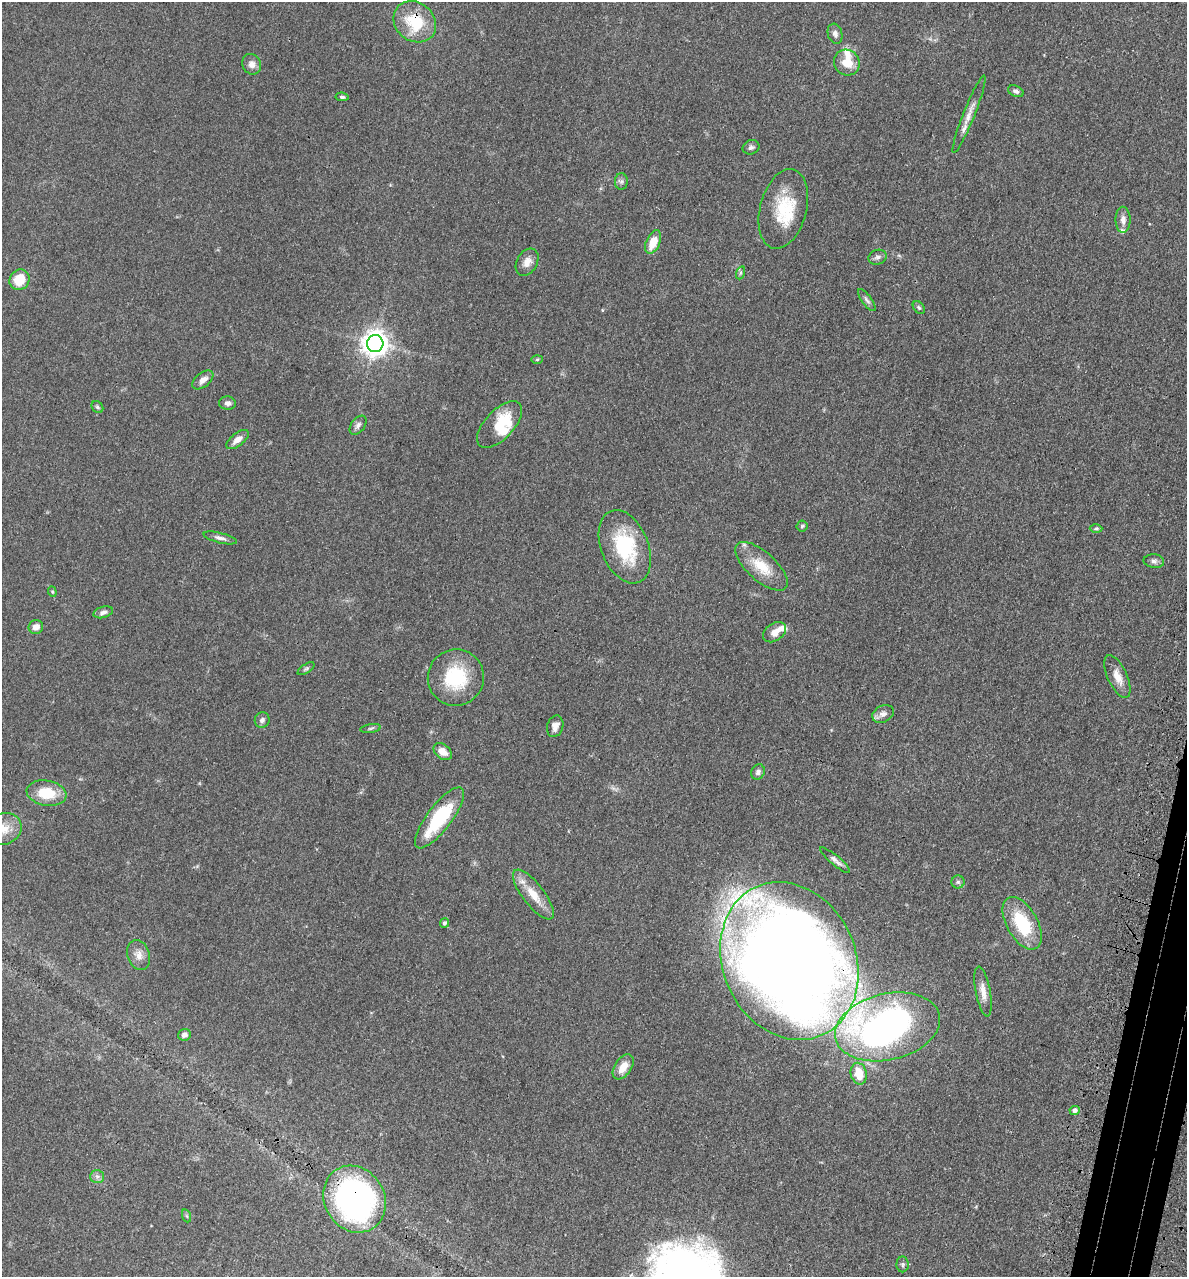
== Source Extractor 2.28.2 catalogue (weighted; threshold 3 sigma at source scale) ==
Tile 6 of 4 x 4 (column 2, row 2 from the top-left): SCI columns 1504-2688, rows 2623-3897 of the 5260 x 5242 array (HDU 1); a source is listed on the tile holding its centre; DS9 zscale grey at full resolution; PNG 1189 x 1279 px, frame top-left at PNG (2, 2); each listed source drawn as its Kron ellipse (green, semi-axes under 4 px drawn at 4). Shown black and unused: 2% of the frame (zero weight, under 3 of 4 exposures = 7% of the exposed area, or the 3 px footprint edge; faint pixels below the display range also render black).
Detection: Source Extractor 2.28.2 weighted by HDU 2 'WHT'; one run over the whole footprint, this tile lists its part. Background 0.041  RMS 0.005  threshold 0.0223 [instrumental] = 3 sigma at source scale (4.5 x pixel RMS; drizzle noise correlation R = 1.50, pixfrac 1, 0.05/0.05 arcsec/px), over >= 5 px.
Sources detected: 71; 2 inside a brighter object's white glare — neither listed nor drawn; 4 inside a brighter listed object's ellipse — not listed separately; the other 65 listed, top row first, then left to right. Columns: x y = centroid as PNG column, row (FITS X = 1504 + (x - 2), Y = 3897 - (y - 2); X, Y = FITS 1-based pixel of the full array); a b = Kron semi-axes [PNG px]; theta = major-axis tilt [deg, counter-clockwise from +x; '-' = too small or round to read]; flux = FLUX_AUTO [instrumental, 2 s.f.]
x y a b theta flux
415 22 22 19 -40 20
835 34 10 7 -75 1.9
847 63 13 12 - 8.4
252 64 10 9 - 2.9
1016 91 8 5 -23 1.3
342 97 6 4 -8 0.92
969 114 41 6 68 5.5
751 147 8 7 - 1.5
621 181 8 6 89 1.3
783 209 41 23 76 22
1123 220 13 7 -90 2.8
653 242 12 7 66 8.1
878 257 9 7 17 1.8
527 262 14 10 59 3.9
740 273 7 4 71 0.9
19 280 10 9 - 12
867 300 13 5 -54 1.6
919 307 7 5 -49 0.89
375 344 8 8 - 480
537 359 6 4 2 0.57
203 380 12 7 39 3.1
227 403 8 6 -6 1.7
97 407 6 5 - 0.97
358 425 11 6 53 1.8
499 425 29 14 47 18
237 439 13 6 38 3.5
802 526 5 5 - 0.78
1096 528 6 4 1 0.78
220 538 17 5 -14 2.1
625 547 38 23 -68 34
1154 561 10 7 -6 1.7
761 566 33 14 -41 13
52 592 5 4 - 0.59
103 612 10 5 15 1.8
36 627 7 7 - 3.2
775 632 13 8 35 4
306 669 9 4 33 1
1117 677 23 9 -66 5.8
456 678 28 28 - 26
883 714 11 8 28 2.5
262 720 8 7 - 1.6
555 726 11 8 73 3
371 728 10 3 9 0.87
443 752 10 7 -39 4.6
758 772 8 6 64 1.8
46 793 20 12 -10 14
439 818 37 12 53 34
4 829 18 15 24 7.7
835 860 19 5 -40 2.2
958 882 6 6 - 1.1
533 895 30 10 -52 9.6
444 923 5 4 - 1.1
1022 923 29 15 -60 25
139 955 15 11 -72 4
789 961 81 66 -66 1100
983 991 25 7 -79 4.6
887 1027 53 33 13 200
184 1035 6 6 - 1.9
623 1067 14 8 56 6.1
859 1074 11 8 -76 8.6
1075 1111 5 4 - 1.7
97 1177 7 6 - 1.5
355 1199 35 30 -59 150
187 1216 7 4 -71 0.68
903 1264 8 6 89 0.97
Overlapping masked pixels (flux is a lower limit): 3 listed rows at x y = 415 22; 789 961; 355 1199
Isophote crosses this tile's border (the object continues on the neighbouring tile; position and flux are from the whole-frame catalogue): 1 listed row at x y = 4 829